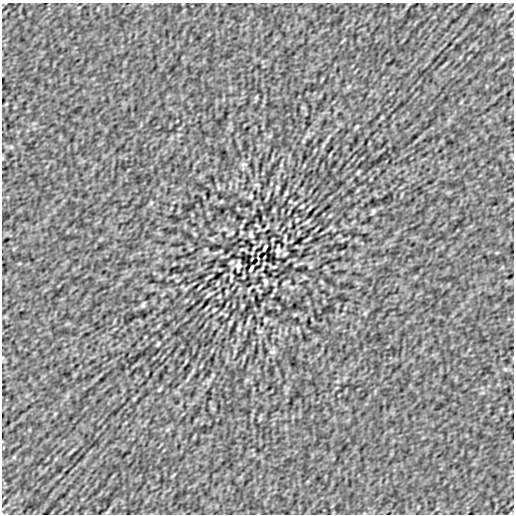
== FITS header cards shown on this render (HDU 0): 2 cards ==
NAXIS1  =                  512
NAXIS2  =                  512

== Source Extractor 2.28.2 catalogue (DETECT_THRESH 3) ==
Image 512 x 512 px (HDU 0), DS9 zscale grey, 1 PNG px = 1 image px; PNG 516 x 516 px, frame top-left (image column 1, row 512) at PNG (2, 3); no overlay
Background -2.51e-08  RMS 1.7e-06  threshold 5.01e-06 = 3 sigma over >= 5 px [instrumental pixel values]
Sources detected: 57; all 57 listed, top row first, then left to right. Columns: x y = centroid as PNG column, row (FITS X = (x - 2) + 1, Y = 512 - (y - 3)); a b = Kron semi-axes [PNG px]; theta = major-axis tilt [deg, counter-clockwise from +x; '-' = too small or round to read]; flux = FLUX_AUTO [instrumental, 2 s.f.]
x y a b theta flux
357 126 6 4 58 1.3e-04
244 164 8 4 7 1.9e-04
358 172 5 2 - 1.3e-04
257 185 8 3 0 1.4e-04
277 187 5 4 - 1.6e-04
286 193 6 4 54 1.4e-04
251 196 4 3 - 1.6e-04
290 201 3 2 - 8.6e-05
302 206 4 2 - 1.4e-04
309 208 10 2 45 1.5e-04
274 210 6 4 71 1.2e-04
373 211 6 4 80 1.7e-04
297 220 3 2 - 1.1e-04
308 221 7 3 45 1.7e-04
256 225 4 2 - 9.0e-05
241 226 3 2 - 1.0e-04
267 227 6 2 48 1.5e-04
225 229 7 4 -18 1.8e-04
316 229 8 2 40 1.3e-04
232 233 6 3 20 1.0e-04
298 233 6 2 71 1.1e-04
251 234 6 3 -80 2.2e-04
285 238 9 2 81 1.6e-04
273 239 4 3 - 9.2e-05
308 239 9 2 32 1.3e-04
254 248 3 2 - 9.6e-05
265 248 6 3 64 2.2e-04
242 249 6 3 17 1.1e-04
278 251 8 4 86 3.9e-04
285 254 5 2 - 1.5e-04
231 262 5 2 - 1.5e-04
238 265 8 4 86 3.9e-04
274 267 6 3 17 1.1e-04
251 268 6 3 64 2.2e-04
262 268 3 2 - 9.6e-05
208 277 9 2 32 1.3e-04
231 278 9 2 81 1.6e-04
265 282 6 3 -80 2.2e-04
218 283 6 2 71 1.1e-04
284 283 6 3 20 1.0e-04
200 287 8 2 40 1.3e-04
249 289 6 2 48 1.4e-04
275 290 3 2 - 1.0e-04
209 294 7 3 41 1.9e-04
219 296 3 2 - 1.1e-04
143 305 7 4 80 1.7e-04
242 306 6 4 71 1.2e-04
207 308 10 2 45 1.5e-04
214 310 4 2 - 1.4e-04
226 315 3 2 - 8.6e-05
265 320 4 3 - 1.6e-04
230 323 6 4 54 1.4e-04
239 329 5 4 - 1.5e-04
259 331 8 3 0 1.4e-04
158 344 5 2 - 1.3e-04
272 352 8 4 7 1.9e-04
159 390 6 4 58 1.3e-04